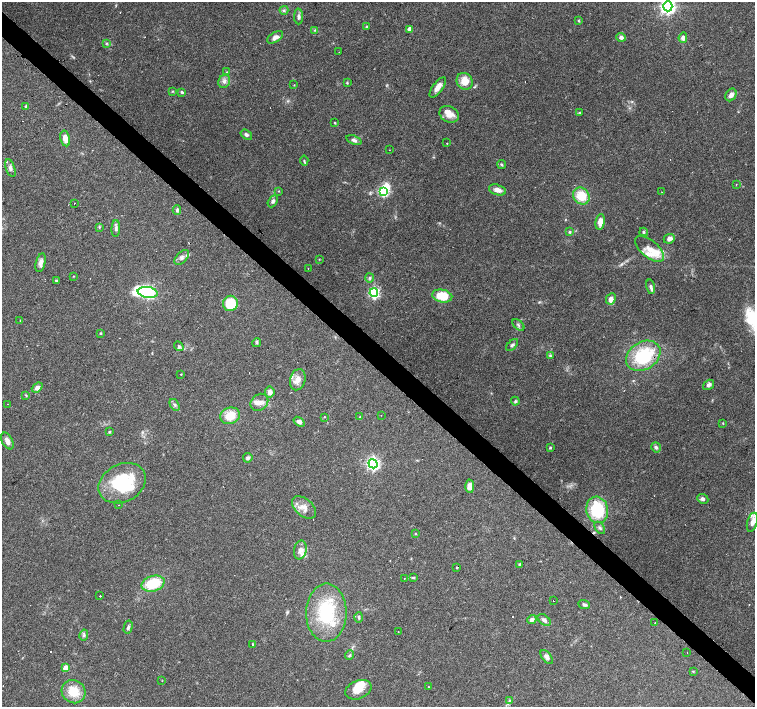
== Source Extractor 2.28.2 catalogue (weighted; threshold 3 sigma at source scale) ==
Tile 6 of 4 x 4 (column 2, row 2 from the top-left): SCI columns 1505-3009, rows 2977-4386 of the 6019 x 6019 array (HDU 1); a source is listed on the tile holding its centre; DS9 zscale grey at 2 x 2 block average (1 PNG px = mean of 2 x 2 image px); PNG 757 x 709 px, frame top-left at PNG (2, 2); each listed source drawn as its Kron ellipse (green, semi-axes under 4 px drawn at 4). Shown black and unused: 4% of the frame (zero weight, under 3 of 4 exposures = <1% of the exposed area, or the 3 px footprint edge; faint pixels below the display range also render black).
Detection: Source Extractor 2.28.2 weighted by HDU 2 'WHT'; one run over the whole footprint, this tile lists its part. Background 0.0444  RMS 0.0047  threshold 0.021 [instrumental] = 3 sigma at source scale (4.5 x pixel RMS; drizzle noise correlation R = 1.50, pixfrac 1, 0.0396/0.0396 arcsec/px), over >= 5 px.
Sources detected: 160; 1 inside a brighter object's white glare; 14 cosmic-ray / hot-pixel residue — neither listed nor drawn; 16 inside a brighter listed object's ellipse — not listed separately; the other 129 listed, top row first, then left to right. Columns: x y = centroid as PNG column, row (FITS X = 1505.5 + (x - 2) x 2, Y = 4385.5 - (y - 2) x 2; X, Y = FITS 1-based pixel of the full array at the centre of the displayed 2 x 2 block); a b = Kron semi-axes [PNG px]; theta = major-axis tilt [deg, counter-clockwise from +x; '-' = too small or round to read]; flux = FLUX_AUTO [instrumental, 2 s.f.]
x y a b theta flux
668 6 5 4 - 420
284 10 4 4 - 1.9
299 16 8 4 -88 3.6
578 20 3 3 - 0.95
366 27 3 3 - 1
409 29 3 3 - 7
315 30 3 3 - 0.88
275 37 9 5 32 5.5
621 37 5 4 - 3.7
683 38 5 4 - 4.5
106 43 3 3 - 0.94
339 52 2 2 - 0.42
227 72 3 3 - 0.81
224 81 7 5 68 4.3
465 81 9 7 -55 16
347 83 3 3 - 1
294 85 3 2 - 0.45
438 87 12 5 54 7.5
172 91 3 2 - 0.86
182 92 4 3 - 1.6
731 95 7 5 58 4.9
26 106 4 3 - 1.9
579 113 4 2 - 0.81
449 114 10 8 -26 10
335 123 3 3 - 0.99
246 135 6 4 -37 2.6
65 138 8 4 -77 8.5
354 140 8 4 -20 3.6
447 143 2 2 - 0.51
389 150 2 2 - 0.37
304 161 5 2 - 1.2
501 164 5 3 - 1.5
10 168 9 4 -72 3.9
736 185 2 2 - 1.2
497 190 9 5 -17 6.4
279 191 3 2 - 0.69
383 191 4 3 - 110
662 192 2 2 - 0.36
581 196 9 7 -48 24
273 201 6 4 62 3.1
74 203 2 2 - 0.72
177 210 5 3 - 2.1
600 222 8 5 81 8.8
99 227 4 3 - 1.1
116 229 8 4 87 3
570 232 4 3 - 1.7
644 232 4 4 - 1.7
669 239 6 4 24 5.3
650 249 17 8 -40 13
182 257 9 5 48 4.4
319 259 3 2 - 0.54
41 263 9 4 76 5.7
308 268 2 2 - 1.8
73 276 2 2 - 0.56
369 278 5 4 - 2
56 281 4 3 - 1.4
651 287 7 4 -76 3
148 292 10 5 -9 220
374 293 4 4 - 140
442 296 10 6 -11 27
611 299 6 4 62 5.5
230 303 8 7 - 36
20 320 2 2 - 0.4
518 325 7 2 -41 1.8
100 333 3 3 - 0.98
257 343 4 3 - 1.5
512 345 7 3 47 2.2
179 346 5 3 - 2.2
550 356 4 4 - 1.6
643 356 18 13 31 65
181 374 2 2 - 0.83
298 380 11 7 73 8.8
708 385 6 4 34 3.5
37 387 6 4 39 4.2
270 392 5 4 - 4.7
26 395 4 2 - 0.92
515 401 4 4 - 1.8
259 402 9 7 41 6.4
8 404 2 2 - 0.5
175 405 6 3 -56 2.1
381 415 2 2 - 0.92
230 416 10 8 17 22
324 417 2 2 - 9
360 417 2 2 - 3.1
299 422 6 4 -36 4.4
723 423 3 2 - 0.76
109 432 4 3 - 1.1
7 441 9 5 -62 5.5
550 447 3 3 - 1.4
656 447 5 4 - 2.6
248 458 5 4 - 2.5
373 464 5 4 - 260
122 483 25 19 28 71
470 486 7 4 88 8.1
703 499 6 4 -23 3.1
119 505 2 2 - 2
304 507 14 8 -41 10
597 510 13 11 -77 57
752 522 10 5 74 6.2
600 528 7 3 -54 2.1
415 534 3 3 - 0.89
300 550 9 6 79 7.2
519 564 4 3 - 1
457 567 2 2 - 62
413 577 4 3 - 1.3
404 578 2 2 - 0.4
153 584 12 7 17 40
100 596 2 2 - 3.3
553 600 2 2 - 7
584 605 6 4 -22 2.2
326 613 29 20 89 72
359 617 5 3 - 1.7
532 619 5 4 - 4.4
544 620 7 4 -39 3.6
655 623 2 2 - 0.89
128 627 7 4 76 2.3
398 632 3 2 - 1.4
84 635 5 3 - 1.9
252 644 2 2 - 7.9
687 652 2 2 - 0.43
349 655 5 3 - 1.4
547 657 8 4 -52 4.5
66 668 3 3 - 18
693 671 3 3 - 1
162 681 2 2 - 0.72
428 687 3 2 - 0.54
358 690 14 9 21 13
73 692 12 11 - 22
509 701 3 2 - 1.2
Overlapping masked pixels (flux is a lower limit): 1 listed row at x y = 643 356
Isophote crosses this tile's border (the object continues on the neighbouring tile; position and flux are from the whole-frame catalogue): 2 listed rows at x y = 668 6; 752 522
Diffuse or blended objects may show on this block-average render without a row.